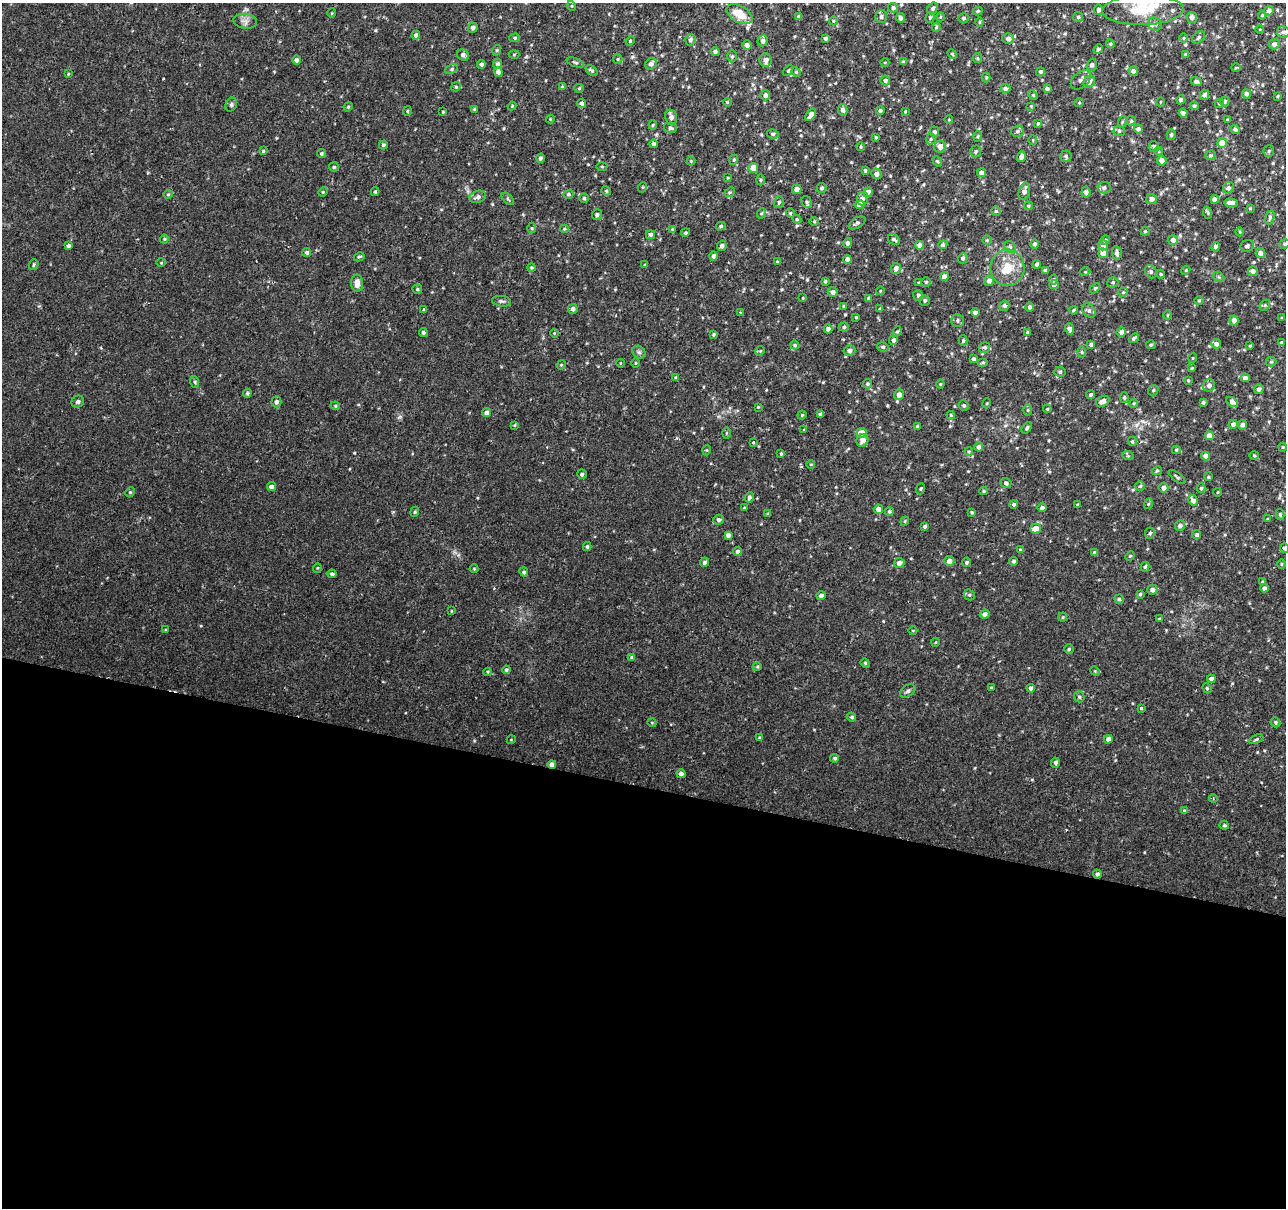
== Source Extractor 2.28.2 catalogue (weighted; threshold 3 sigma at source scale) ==
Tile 14 of 4 x 4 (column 2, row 4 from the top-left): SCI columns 1290-2573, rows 283-1488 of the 5141 x 5324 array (HDU 1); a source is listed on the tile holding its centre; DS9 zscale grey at full resolution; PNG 1288 x 1210 px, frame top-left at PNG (2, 3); each listed source drawn as its Kron ellipse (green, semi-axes under 4 px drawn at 4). Shown black and unused: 35% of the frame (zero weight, under 2 of 3 exposures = <1% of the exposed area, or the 3 px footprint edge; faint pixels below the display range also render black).
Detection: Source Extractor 2.28.2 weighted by HDU 2 'WHT'; one run over the whole footprint, this tile lists its part. Background 0.0195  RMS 0.0032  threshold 0.0145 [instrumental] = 3 sigma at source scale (4.5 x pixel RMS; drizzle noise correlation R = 1.50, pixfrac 1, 0.0396/0.0396 arcsec/px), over >= 5 px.
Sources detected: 453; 1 cosmic-ray / hot-pixel residue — neither listed nor drawn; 7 inside a brighter listed object's ellipse — not listed separately; the other 445 listed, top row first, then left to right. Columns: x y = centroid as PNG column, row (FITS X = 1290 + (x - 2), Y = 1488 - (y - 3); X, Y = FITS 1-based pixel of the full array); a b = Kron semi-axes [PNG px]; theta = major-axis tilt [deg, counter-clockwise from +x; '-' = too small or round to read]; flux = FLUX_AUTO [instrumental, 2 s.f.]
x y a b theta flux
572 6 5 3 - 0.27
893 8 5 5 - 0.77
933 8 6 4 58 0.75
1099 10 5 4 - 0.87
1143 10 41 15 2 11
978 11 5 4 - 0.46
1269 11 5 4 - 0.85
332 13 5 3 - 0.26
739 14 14 8 -30 5.4
1262 15 4 3 - 0.33
799 17 4 4 - 0.94
881 17 6 6 - 0.87
930 17 5 4 - 0.5
940 17 4 3 - 0.28
1078 17 5 5 - 0.49
1192 17 5 5 - 1.1
900 18 4 4 - 1.3
964 18 5 4 - 0.5
245 21 12 7 -9 1.5
833 21 4 3 - 0.27
979 22 4 3 - 0.27
1155 24 7 6 - 0.83
936 27 4 3 - 0.36
473 28 5 4 - 0.97
1260 29 4 3 - 0.25
1283 32 6 5 - 0.84
416 35 4 4 - 1.1
1199 37 7 5 41 0.66
515 38 5 4 - 0.47
826 38 4 3 - 0.71
1184 38 4 3 - 0.31
1008 39 6 5 - 1.6
690 40 6 5 - 0.94
630 41 5 3 - 0.31
762 41 5 5 - 0.92
1110 44 4 4 - 0.37
1274 44 5 5 - 0.97
747 45 5 4 - 1.3
1098 49 5 4 - 0.65
497 50 5 3 - 0.34
715 52 4 4 - 0.83
514 54 5 3 - 0.31
952 54 5 4 - 0.4
463 55 6 5 - 1.1
1186 55 4 4 - 0.48
732 56 6 5 - 0.55
977 58 5 4 - 0.41
618 59 5 4 - 0.41
296 60 4 4 - 0.79
766 60 6 6 - 1.8
575 62 9 4 -20 0.61
885 62 4 3 - 0.3
904 62 4 4 - 0.67
481 64 4 4 - 0.77
497 64 5 4 - 0.71
651 64 6 5 - 1.3
1092 65 6 5 - 0.87
1236 68 5 3 - 0.28
452 69 6 4 29 0.61
592 71 7 4 -41 0.69
788 71 6 4 54 0.37
1133 71 5 4 - 0.99
498 72 5 4 - 1.5
796 72 5 4 - 0.4
1041 72 4 4 - 0.59
68 74 4 3 - 0.28
986 78 5 4 - 0.38
885 80 5 4 - 0.69
1081 80 12 7 42 1.3
1089 82 6 5 - 1.5
1196 82 5 4 - 0.81
456 87 5 4 - 0.38
562 87 4 4 - 0.37
579 88 5 4 - 0.39
1005 89 5 4 - 0.98
1047 89 4 3 - 0.73
1246 94 4 4 - 0.88
765 95 5 4 - 0.98
1033 95 5 4 - 0.36
1204 95 5 4 - 0.84
1278 96 4 3 - 0.35
1181 100 4 4 - 0.96
1225 101 5 4 - 0.69
727 102 4 3 - 0.27
1160 102 4 3 - 0.2
582 103 4 4 - 0.82
1079 103 5 3 - 0.26
1219 104 4 3 - 0.37
231 105 7 5 62 0.72
512 106 4 4 - 0.31
1031 106 4 4 - 0.3
1194 106 4 4 - 0.55
348 107 5 4 - 0.33
475 109 4 3 - 0.51
843 110 6 4 -78 1.1
407 111 4 4 - 0.38
880 111 4 4 - 0.71
905 111 3 2 - 0.28
443 112 3 3 - 0.26
1183 113 4 4 - 0.86
811 115 7 4 54 2.1
671 117 8 5 -75 1.4
550 119 4 4 - 0.27
949 120 4 3 - 0.24
1227 120 4 3 - 0.32
1131 121 5 5 - 0.41
1122 122 6 3 72 0.39
1038 124 3 3 - 0.78
653 125 4 4 - 0.39
670 128 6 5 - 0.75
1138 129 4 4 - 1.1
1235 129 5 4 - 0.52
1017 131 6 5 - 0.66
1119 131 6 5 - 0.56
934 132 5 5 - 0.74
773 134 5 4 - 0.64
1171 135 5 4 - 0.47
978 136 5 3 - 0.34
876 137 4 3 - 0.34
931 139 5 5 - 0.48
1033 140 5 4 - 0.33
1222 143 5 4 - 6.8
653 144 4 3 - 0.67
383 145 4 4 - 0.59
1154 146 5 5 - 0.57
861 147 4 3 - 0.28
940 147 6 6 - 2.1
263 151 4 4 - 0.45
975 151 6 5 - 0.54
1159 151 4 3 - 0.29
1269 151 6 5 - 0.49
321 154 4 4 - 0.48
1210 155 5 4 - 0.49
1066 156 5 5 - 0.6
1021 157 5 4 - 1.2
540 158 4 4 - 0.67
734 160 5 4 - 0.43
1162 160 5 5 - 1.5
691 161 4 4 - 0.31
937 161 5 3 - 0.38
602 166 5 3 - 0.32
334 167 5 5 - 0.49
753 168 5 5 - 3.2
865 171 3 3 - 0.46
981 173 4 4 - 1.9
876 174 5 5 - 1.3
728 178 4 3 - 0.25
760 180 5 3 - 0.38
643 187 5 3 - 0.28
822 188 5 4 - 0.59
1104 188 6 6 - 0.89
1228 188 6 5 - 0.78
797 189 5 4 - 1.3
606 191 5 4 - 0.38
1024 191 9 5 74 1.6
323 192 5 4 - 0.35
375 192 4 3 - 0.42
730 192 5 4 - 0.41
868 192 5 4 - 1
1086 192 5 4 - 1
168 194 4 4 - 0.35
568 194 5 4 - 0.47
478 197 8 6 19 1.1
584 198 4 4 - 0.43
508 199 7 3 -44 0.45
862 199 7 5 83 1.2
1151 199 5 5 - 1.3
1215 199 4 4 - 1.5
779 202 6 4 72 0.62
807 202 6 5 - 0.5
1231 203 7 4 -2 1.6
860 205 5 4 - 3.3
1028 206 5 4 - 0.39
1250 208 3 3 - 0.27
996 211 5 4 - 0.35
762 213 5 3 - 0.38
790 213 4 4 - 0.34
1208 213 6 4 -70 0.48
597 215 5 5 - 0.83
1270 217 7 4 76 0.64
797 219 4 4 - 0.33
814 221 5 3 - 0.3
857 223 9 5 31 0.73
721 226 5 4 - 0.43
532 228 5 3 - 0.36
564 229 4 4 - 0.34
672 229 4 3 - 0.37
1145 231 4 3 - 0.36
1240 232 4 3 - 0.27
685 233 4 4 - 0.54
651 235 4 4 - 0.73
164 239 4 4 - 0.32
894 239 6 4 -31 0.71
987 240 4 4 - 0.34
1105 240 5 4 - 0.76
1173 240 5 5 - 1.5
848 243 4 4 - 1.1
1034 244 4 4 - 0.65
1285 244 5 4 - 0.42
919 245 4 4 - 1.5
943 245 5 4 - 0.62
1103 245 5 4 - 2.2
68 246 4 4 - 0.81
722 246 5 4 - 0.98
1247 246 7 5 24 0.74
1010 247 6 5 - 0.67
1216 247 5 4 - 0.95
307 252 4 4 - 0.69
1103 253 5 5 - 2.2
1117 253 7 4 -83 1
1260 253 5 5 - 1.5
713 256 5 4 - 0.78
359 257 5 3 - 0.41
963 258 5 5 - 0.66
847 259 4 4 - 1.3
777 262 4 3 - 0.28
161 263 4 3 - 0.25
1037 264 4 4 - 0.77
34 265 5 5 - 0.53
645 265 4 3 - 0.39
532 268 4 4 - 0.47
896 268 5 5 - 1.5
1007 268 18 17 - 6.3
1186 270 4 3 - 0.32
1045 271 4 3 - 1.1
1253 271 5 5 - 1.4
1085 272 5 3 - 0.26
1151 272 7 5 -61 0.75
1161 274 4 3 - 0.41
944 277 4 4 - 2.4
1219 277 6 4 -43 0.51
1054 280 5 4 - 0.77
825 281 3 3 - 0.4
989 281 5 5 - 1.3
926 282 5 5 - 0.4
1113 282 5 5 - 0.55
357 283 8 6 90 2.3
919 283 4 3 - 0.44
1054 285 5 4 - 1.1
1095 288 6 3 45 0.41
417 289 5 4 - 0.5
880 291 4 3 - 0.22
833 292 5 4 - 1.4
1123 292 5 5 - 0.39
918 295 5 5 - 0.59
803 298 3 2 - 0.23
869 299 4 4 - 1.3
925 300 5 5 - 0.5
502 301 10 5 -8 0.68
1199 301 4 4 - 0.34
1265 305 6 4 46 0.51
844 306 4 3 - 0.47
1004 306 5 5 - 0.71
1030 307 5 4 - 0.71
573 309 5 5 - 1.1
880 309 3 3 - 0.42
424 310 3 3 - 2
1073 310 4 3 - 0.46
1089 310 8 6 -48 0.92
740 312 3 3 - 0.61
975 312 4 4 - 1.5
1168 315 5 3 - 0.29
856 317 3 3 - 0.37
1281 318 4 2 - 0.27
957 320 6 6 - 0.7
1234 320 5 4 - 2
844 327 5 4 - 0.49
828 329 4 4 - 1.1
1069 329 6 4 -74 1.5
897 331 5 4 - 0.39
423 332 4 4 - 0.59
1027 332 4 3 - 0.34
1121 332 5 4 - 1.3
554 333 4 3 - 0.27
713 334 4 4 - 0.44
1134 338 5 3 - 0.6
893 340 5 4 - 1
963 340 5 4 - 0.48
1281 343 4 3 - 0.56
1091 344 4 3 - 0.57
1216 344 5 4 - 1.2
795 345 4 4 - 0.49
1151 345 5 4 - 0.39
1250 346 3 3 - 0.3
883 347 6 4 -13 0.63
985 347 5 5 - 0.67
849 350 6 5 - 1
760 351 5 4 - 0.33
639 352 7 5 -44 0.69
1082 352 5 3 - 0.37
1193 358 5 3 - 0.27
974 359 4 3 - 0.72
983 362 5 3 - 0.37
1271 362 5 4 - 0.44
620 363 4 3 - 0.24
635 363 5 3 - 0.31
561 365 4 3 - 0.28
1192 368 4 3 - 0.25
1060 372 5 5 - 0.57
676 378 4 4 - 0.7
1245 378 4 4 - 1.3
1188 380 4 4 - 0.3
195 382 6 3 -72 0.44
867 384 5 4 - 0.51
940 384 4 4 - 0.33
1209 385 6 6 - 1.1
1259 389 5 4 - 1
1153 390 6 4 47 0.48
247 393 4 3 - 0.42
899 395 5 5 - 1.5
1090 395 4 4 - 0.64
1124 398 5 4 - 0.45
1103 401 7 5 29 1.7
78 402 6 5 - 0.85
276 402 5 5 - 0.9
1203 402 3 3 - 0.51
1232 402 6 4 -30 1.7
987 403 5 3 - 0.28
1134 403 4 3 - 0.34
964 405 5 4 - 0.46
335 406 5 4 - 0.41
758 407 3 3 - 0.26
1047 409 4 3 - 0.28
1028 410 5 3 - 0.34
486 413 4 4 - 1.3
820 414 4 3 - 1.5
802 415 4 4 - 0.38
951 415 4 3 - 0.37
1233 424 5 4 - 0.96
515 425 4 3 - 0.28
1243 425 5 4 - 0.89
917 427 3 3 - 0.4
1027 428 6 4 54 0.51
804 430 4 3 - 0.3
726 433 5 3 - 0.37
861 433 5 4 - 6
1209 436 4 4 - 3
862 441 6 5 - 1.7
1132 441 5 4 - 0.54
753 442 3 3 - 0.59
979 447 4 4 - 1.2
1283 447 4 4 - 0.36
707 450 5 3 - 0.28
1176 450 4 4 - 0.48
969 451 4 4 - 0.33
781 454 4 3 - 0.34
1128 456 6 3 -18 0.36
1206 456 4 4 - 1.6
1254 456 5 3 - 0.31
811 464 4 3 - 0.24
1157 471 5 4 - 0.39
582 474 5 4 - 0.59
1177 477 10 3 -38 0.47
1208 477 4 3 - 0.37
1006 483 6 5 - 0.8
1140 486 5 5 - 0.48
271 487 4 4 - 1.1
1163 488 5 5 - 1.5
1201 488 5 4 - 0.42
921 489 6 3 70 0.35
984 491 4 4 - 0.44
130 492 5 4 - 0.4
1218 492 4 3 - 0.23
749 497 5 4 - 0.89
1193 500 5 4 - 1.2
1013 504 4 4 - 0.55
1148 504 5 3 - 0.35
1077 505 3 3 - 0.29
744 508 3 3 - 0.3
1042 508 4 4 - 0.91
878 509 5 4 - 1.8
889 511 4 4 - 0.51
415 512 5 4 - 0.44
972 512 3 3 - 0.42
768 514 4 4 - 0.43
1280 514 5 4 - 0.52
1268 519 4 3 - 0.38
719 520 5 5 - 0.83
905 521 4 3 - 0.33
1180 525 5 4 - 1.1
925 526 4 3 - 0.63
1036 528 5 4 - 3.3
1150 533 6 5 - 0.47
728 535 4 4 - 1.2
1197 535 4 4 - 0.69
587 547 4 3 - 0.49
1285 548 5 4 - 0.7
1021 550 4 3 - 0.94
737 551 5 4 - 0.75
1095 553 4 3 - 0.8
1130 556 5 4 - 0.35
949 561 5 5 - 1.4
1013 561 4 4 - 0.65
704 562 5 4 - 0.78
966 562 5 4 - 0.58
899 563 5 5 - 1.5
1281 564 5 3 - 0.33
1145 567 5 4 - 0.5
317 568 5 3 - 0.26
474 569 4 4 - 0.29
524 572 4 4 - 0.6
332 574 4 4 - 0.67
1262 582 4 3 - 0.47
1264 588 4 4 - 0.8
1152 590 5 5 - 1.2
1140 594 4 4 - 0.43
969 595 6 5 - 0.5
821 596 4 4 - 1.4
1119 599 4 4 - 0.52
452 611 4 3 - 0.29
985 614 5 4 - 1.3
1063 617 4 4 - 0.36
1159 619 3 3 - 0.36
165 630 3 3 - 0.29
913 631 4 3 - 0.25
936 642 4 3 - 0.24
1069 649 5 4 - 0.43
632 657 4 4 - 0.64
865 663 5 4 - 0.4
757 667 4 3 - 0.31
506 670 4 4 - 0.46
1095 671 5 4 - 0.34
488 672 4 3 - 0.29
1211 679 4 4 - 1.4
991 688 3 3 - 0.35
1031 688 4 4 - 1.2
1207 688 5 4 - 0.38
908 691 8 5 34 0.81
1079 697 5 5 - 0.57
1141 708 3 3 - 0.33
852 717 4 4 - 0.54
1275 722 5 4 - 0.56
652 723 4 3 - 0.22
760 738 4 3 - 0.56
1108 739 4 4 - 1.4
1256 739 7 4 25 0.51
511 740 4 3 - 0.23
835 758 4 4 - 0.6
1055 763 5 4 - 0.69
552 764 4 4 - 1.5
681 774 4 4 - 1.4
1213 798 4 3 - 0.29
1184 811 4 4 - 0.36
1224 825 4 4 - 0.45
1097 874 4 4 - 1
Overlapping masked pixels (flux is a lower limit): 1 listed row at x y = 552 764
Isophote crosses this tile's border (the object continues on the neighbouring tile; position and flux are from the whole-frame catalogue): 3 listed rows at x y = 1143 10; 1285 244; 1285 548